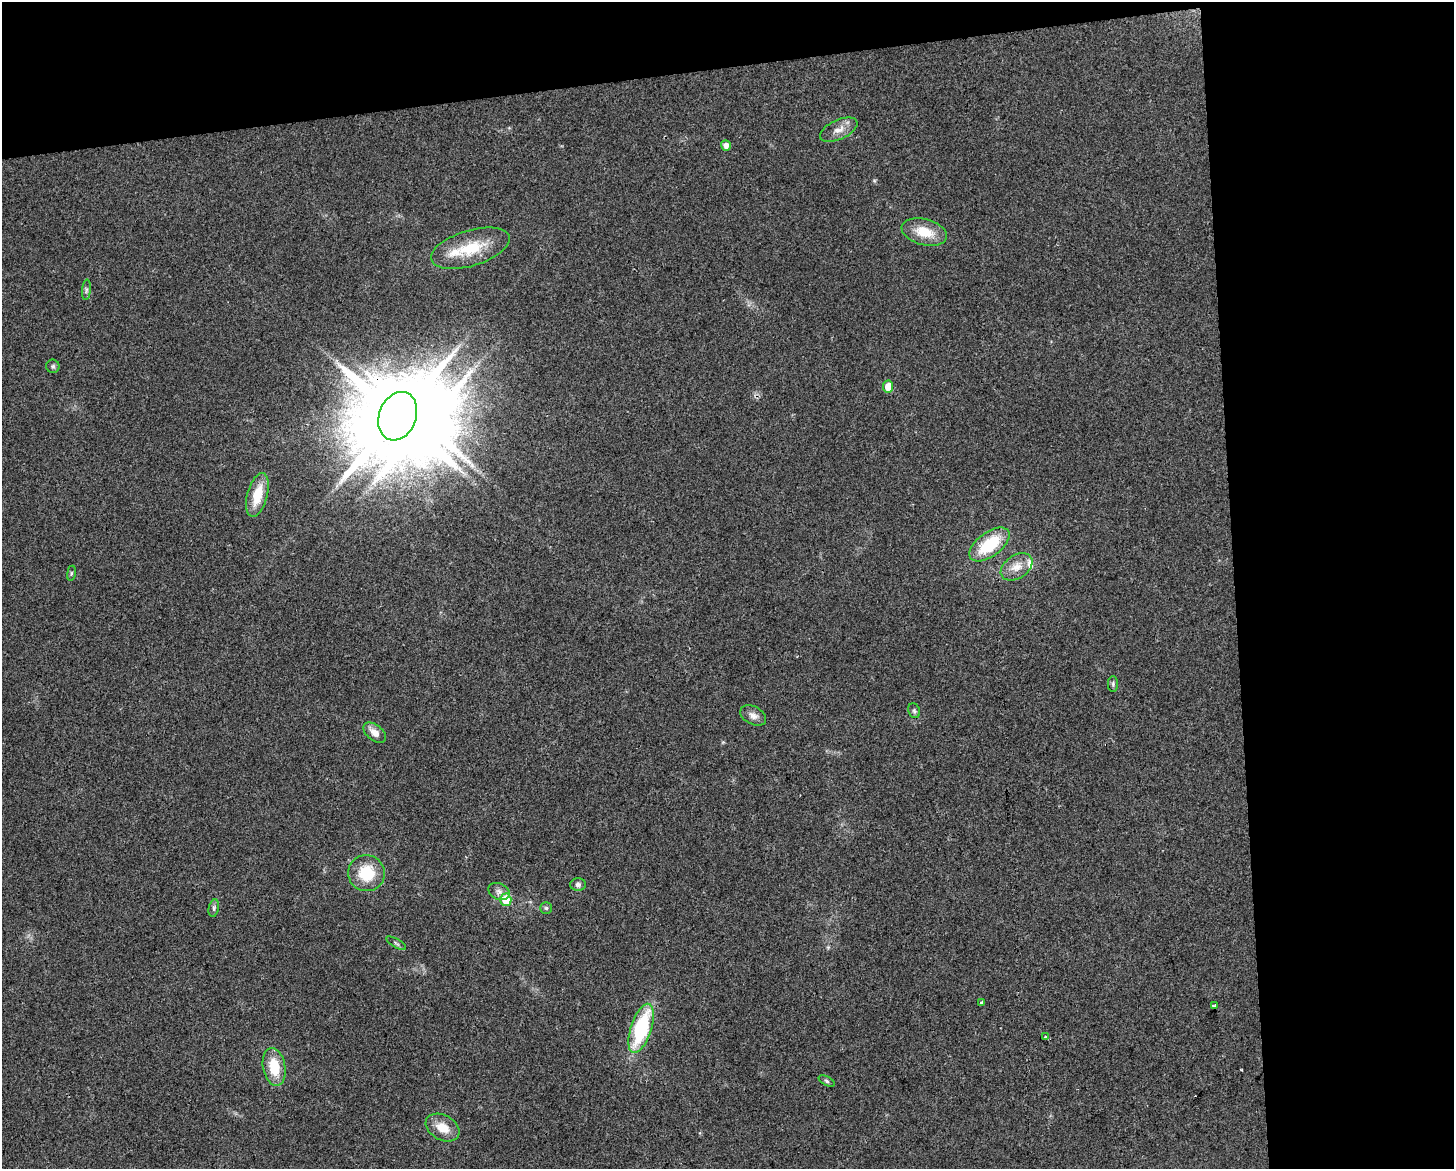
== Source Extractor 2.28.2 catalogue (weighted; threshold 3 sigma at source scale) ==
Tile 3 of 3 x 4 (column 3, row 1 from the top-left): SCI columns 2918-4369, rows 3503-4669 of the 4427 x 4669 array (HDU 1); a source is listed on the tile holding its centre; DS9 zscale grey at full resolution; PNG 1456 x 1171 px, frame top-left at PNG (2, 2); each listed source drawn as its Kron ellipse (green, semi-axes under 4 px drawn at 4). Shown black and unused: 21% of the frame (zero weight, under 2 of 3 exposures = <1% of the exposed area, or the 3 px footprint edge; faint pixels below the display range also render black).
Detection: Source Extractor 2.28.2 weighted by HDU 2 'WHT'; one run over the whole footprint, this tile lists its part. Background 0.0441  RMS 0.0067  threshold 0.0299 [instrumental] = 3 sigma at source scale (4.5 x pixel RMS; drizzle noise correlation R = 1.50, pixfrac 1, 0.0396/0.0396 arcsec/px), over >= 5 px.
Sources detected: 33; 1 inside a brighter object's white glare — neither listed nor drawn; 2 inside a brighter listed object's ellipse — not listed separately; the other 30 listed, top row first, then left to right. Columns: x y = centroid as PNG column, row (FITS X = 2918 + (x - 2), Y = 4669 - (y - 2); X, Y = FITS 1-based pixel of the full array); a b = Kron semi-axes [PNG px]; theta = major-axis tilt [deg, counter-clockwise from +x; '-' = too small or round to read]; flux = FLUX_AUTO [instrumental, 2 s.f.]
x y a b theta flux
839 130 20 9 25 6.1
726 145 5 5 - 3.2
924 232 23 13 -15 15
470 248 41 17 17 27
86 290 10 4 85 1.5
53 366 6 6 - 1.4
888 387 6 5 - 9.3
398 416 25 18 69 11000
257 495 22 10 75 17
989 545 23 12 36 32
1017 567 17 11 34 8.2
71 573 8 4 82 0.88
1113 684 8 5 -90 1.3
914 711 7 5 -68 1.4
753 715 14 9 -29 3.9
375 733 13 7 -39 5.7
366 873 18 18 - 23
578 884 8 6 0 2.1
499 891 11 8 -24 3.3
506 900 6 5 - 18
214 908 9 5 78 1.6
546 908 6 6 - 1.2
396 943 11 3 -31 1.1
981 1003 3 3 - 3.9
1215 1006 3 3 - 21
641 1028 25 10 72 61
1045 1037 3 3 - 3.1
274 1067 19 11 -79 18
827 1081 8 4 -28 1.3
443 1128 18 12 -29 11
Overlapping masked pixels (flux is a lower limit): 1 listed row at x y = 398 416